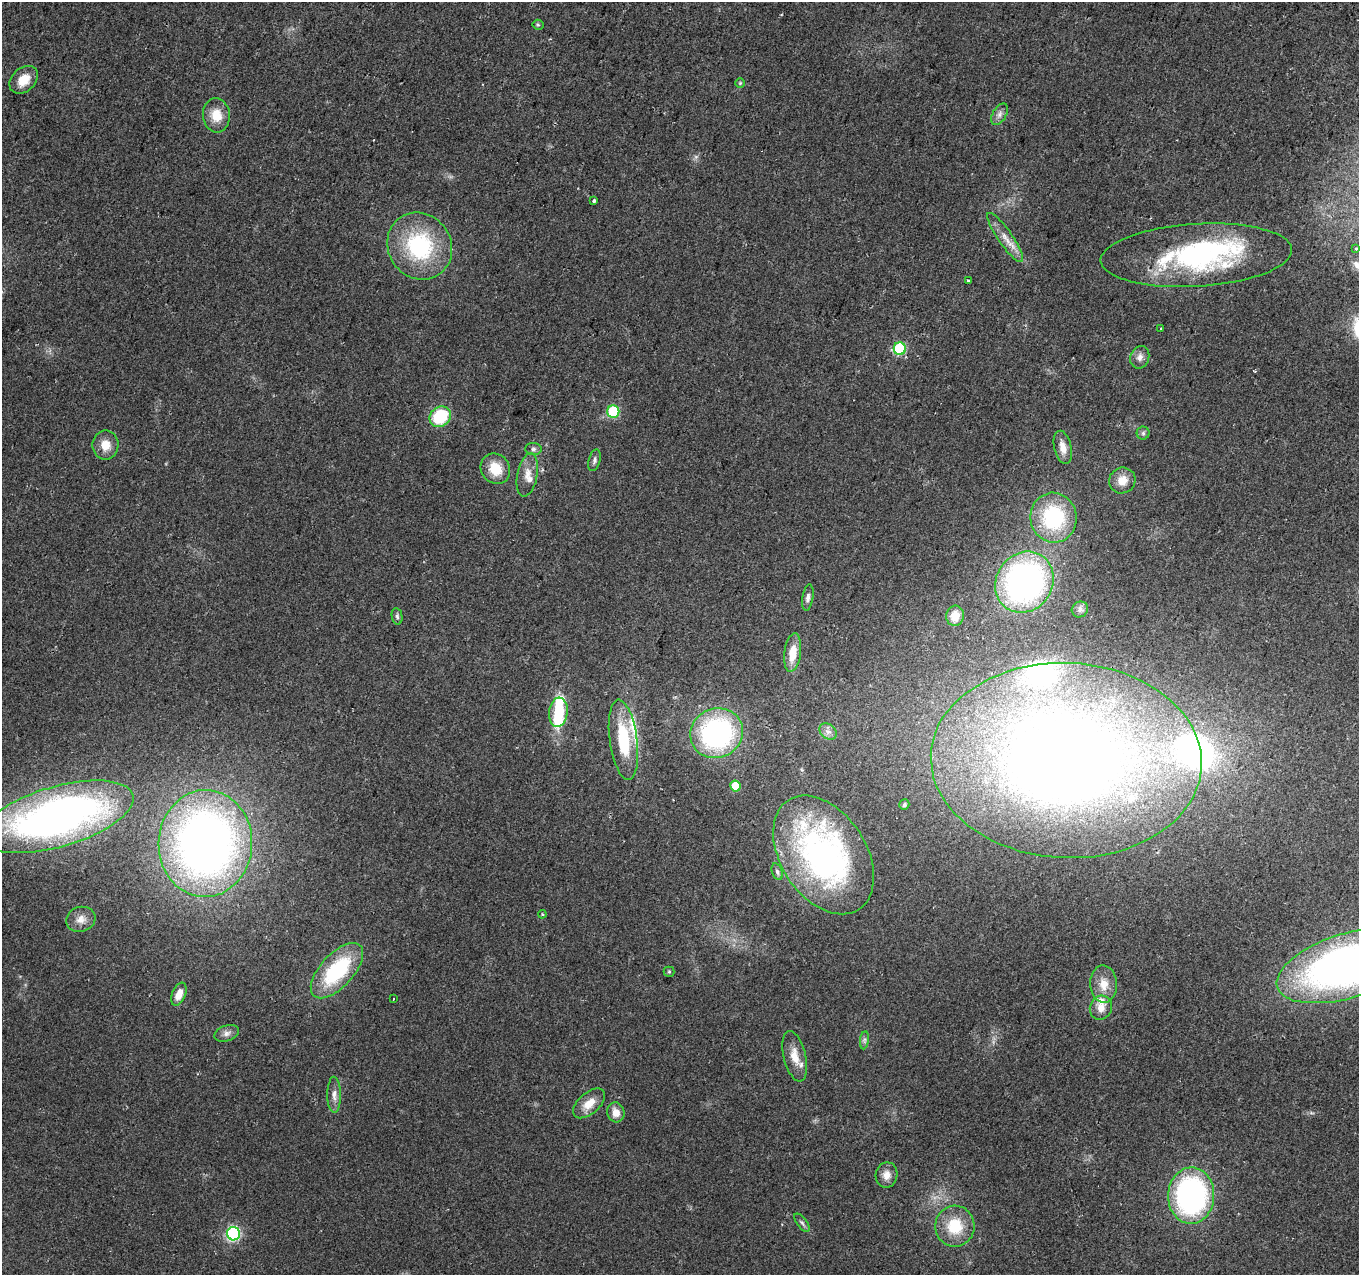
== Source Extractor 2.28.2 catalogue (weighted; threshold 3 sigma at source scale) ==
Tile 10 of 4 x 4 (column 2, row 3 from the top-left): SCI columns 1369-2725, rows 1520-2792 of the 5461 x 5648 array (HDU 1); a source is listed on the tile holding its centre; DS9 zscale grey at full resolution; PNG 1361 x 1277 px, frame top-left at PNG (2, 2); each listed source drawn as its Kron ellipse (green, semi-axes under 4 px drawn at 4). Shown black and unused: <1% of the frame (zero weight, under 2 of 3 exposures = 2% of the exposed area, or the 3 px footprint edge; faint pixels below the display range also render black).
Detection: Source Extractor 2.28.2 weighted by HDU 2 'WHT'; one run over the whole footprint, this tile lists its part. Background 0.079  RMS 0.0097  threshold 0.0435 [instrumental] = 3 sigma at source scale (4.5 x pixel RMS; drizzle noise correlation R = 1.50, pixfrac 1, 0.0396/0.0396 arcsec/px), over >= 5 px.
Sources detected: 72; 3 inside a brighter object's white glare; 1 cosmic-ray / hot-pixel residue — neither listed nor drawn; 6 inside a brighter listed object's ellipse — not listed separately; the other 62 listed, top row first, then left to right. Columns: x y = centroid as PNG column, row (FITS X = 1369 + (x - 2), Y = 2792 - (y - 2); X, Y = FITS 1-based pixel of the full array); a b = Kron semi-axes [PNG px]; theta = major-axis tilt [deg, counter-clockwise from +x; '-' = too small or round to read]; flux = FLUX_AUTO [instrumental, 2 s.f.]
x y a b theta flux
538 25 5 5 - 1.2
24 80 16 11 43 14
740 83 5 5 - 1.3
1000 114 12 6 59 4.5
216 115 17 13 -84 17
594 201 3 3 - 7.5
1005 238 29 7 -55 12
420 246 34 31 -57 94
1356 249 4 3 - 2.3
1196 255 96 31 4 180
968 281 3 3 - 1.7
1161 329 3 3 - 3
900 349 6 6 - 78
1140 357 11 9 68 5.4
613 412 6 6 - 69
440 417 11 9 39 51
1143 433 6 6 - 2.1
105 445 14 13 - 12
1063 447 17 8 -77 8.5
533 449 8 6 2 2.6
594 460 11 6 75 2.9
495 469 16 14 -53 21
527 475 22 10 79 11
1122 480 13 12 - 11
1053 518 25 23 -84 84
1024 582 32 28 56 280
808 598 13 5 81 3.5
1080 609 8 7 - 3.1
397 616 8 5 -79 2.1
955 616 10 9 - 13
793 653 19 8 83 16
558 712 15 9 83 38
828 731 9 7 -40 4.5
717 733 27 24 22 180
623 740 40 14 -82 52
1066 760 135 97 -2 1300
735 786 5 5 - 32
904 804 5 4 - 2.3
57 817 79 30 16 540
205 843 54 47 87 690
824 855 65 42 -57 270
777 872 8 5 -71 2.5
542 914 4 3 - 1
81 919 15 12 18 8.2
1349 965 75 32 17 580
337 971 34 16 48 82
669 972 5 5 - 1.1
1104 984 18 13 -88 15
179 994 12 6 68 11
393 999 3 2 - 0.72
1101 1008 12 11 - 9.7
227 1033 13 7 18 4.8
864 1040 9 4 82 2.4
795 1056 26 11 -76 14
334 1095 18 6 -89 6
589 1103 19 10 41 13
616 1112 10 8 -74 9
886 1175 13 10 79 7.9
1191 1196 28 23 88 230
802 1223 11 5 -53 2.6
955 1226 20 19 - 33
233 1234 7 6 - 150
Isophote crosses this tile's border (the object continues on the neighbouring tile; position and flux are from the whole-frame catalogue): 2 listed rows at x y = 1196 255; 1349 965